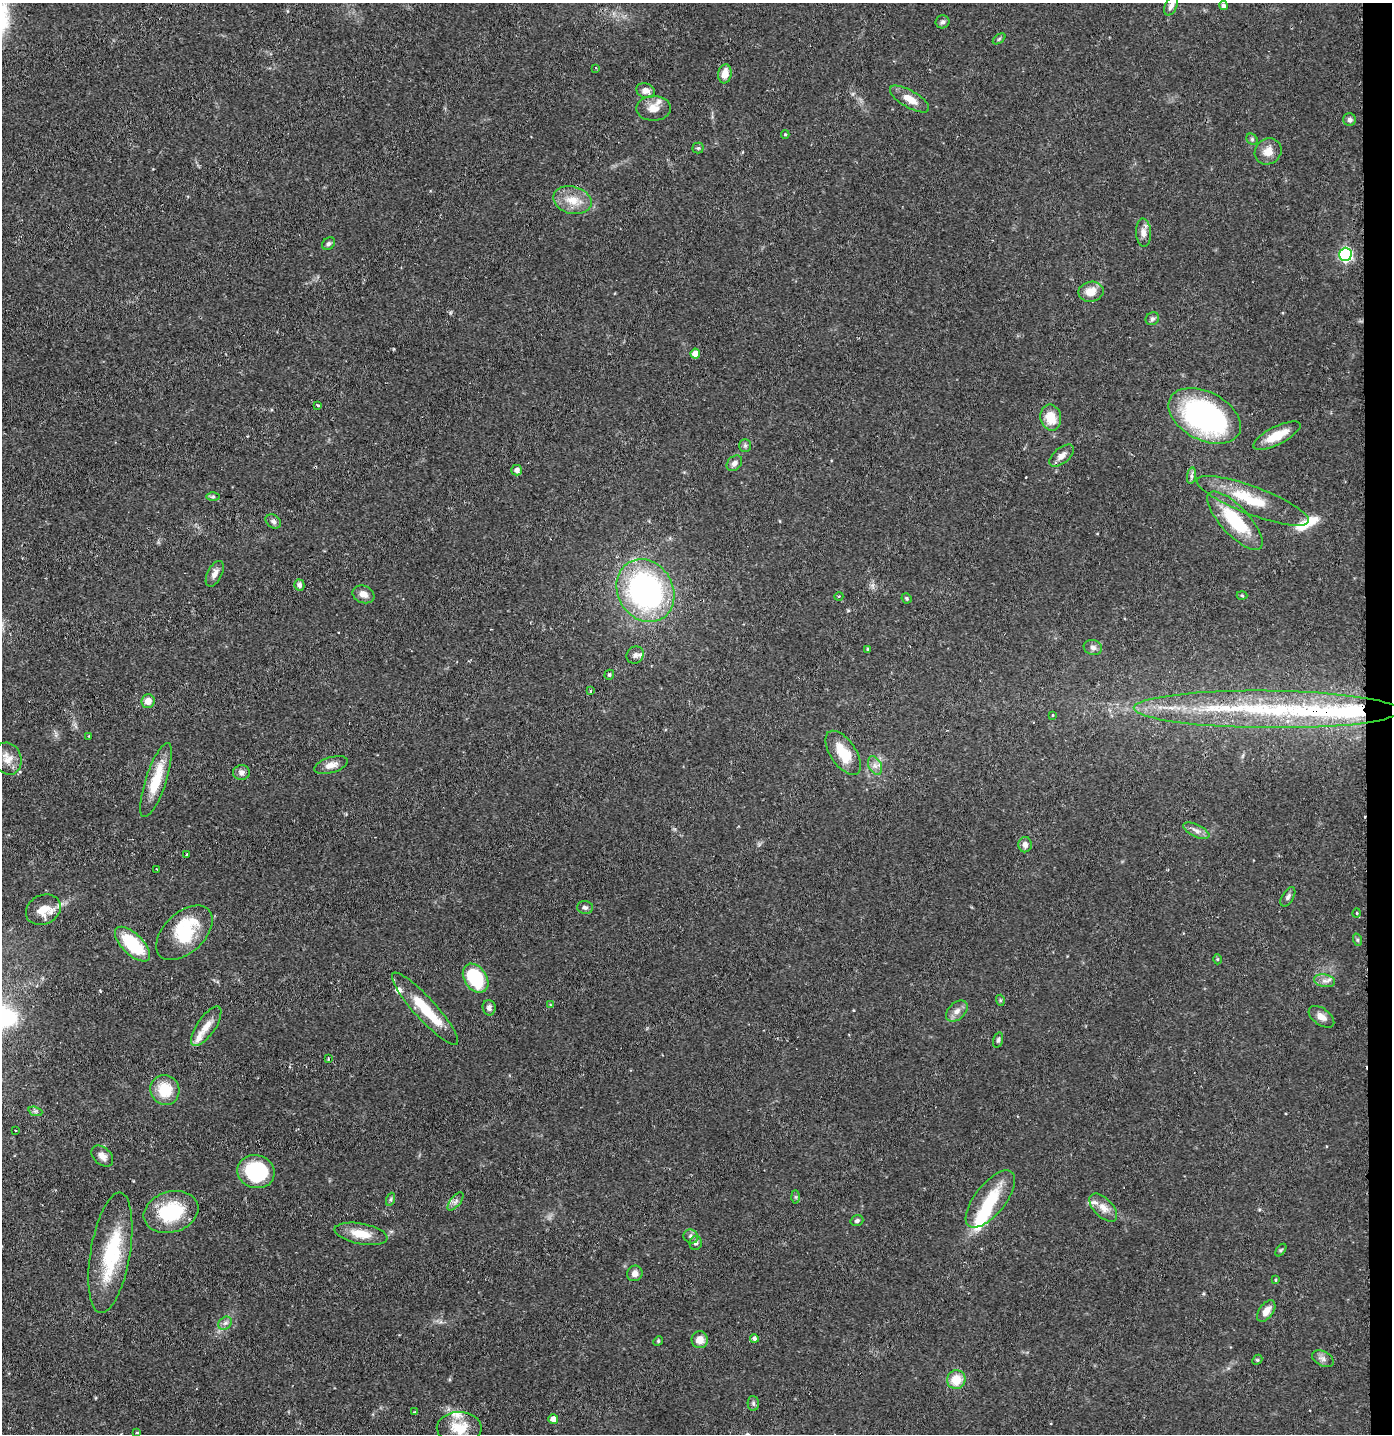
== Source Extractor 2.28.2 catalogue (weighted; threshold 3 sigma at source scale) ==
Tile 6 of 3 x 3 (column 3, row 2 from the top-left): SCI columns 2861-4250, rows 1441-2872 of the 4332 x 4304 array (HDU 1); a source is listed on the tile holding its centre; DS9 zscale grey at full resolution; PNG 1394 x 1436 px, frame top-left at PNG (2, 3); each listed source drawn as its Kron ellipse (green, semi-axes under 4 px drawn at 4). Shown black and unused: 2% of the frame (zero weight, under 2 of 3 exposures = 1% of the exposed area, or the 3 px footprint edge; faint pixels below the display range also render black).
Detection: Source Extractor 2.28.2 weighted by HDU 2 'WHT'; one run over the whole footprint, this tile lists its part. Background 0.131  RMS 0.0054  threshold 0.0245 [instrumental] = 3 sigma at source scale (4.5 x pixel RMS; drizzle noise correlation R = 1.50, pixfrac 1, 0.05/0.05 arcsec/px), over >= 5 px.
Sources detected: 127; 3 inside a brighter object's white glare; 1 cosmic-ray / hot-pixel residue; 1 long thin detection or spike segment (spike, bleed or trail) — neither listed nor drawn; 11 inside a brighter listed object's ellipse — not listed separately; the other 111 listed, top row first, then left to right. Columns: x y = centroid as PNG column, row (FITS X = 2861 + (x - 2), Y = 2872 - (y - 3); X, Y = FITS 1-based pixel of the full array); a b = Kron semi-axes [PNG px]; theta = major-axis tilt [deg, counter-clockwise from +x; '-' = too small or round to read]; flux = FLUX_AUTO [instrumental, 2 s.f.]
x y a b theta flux
1171 6 10 6 64 2.5
1224 6 4 4 - 1.6
943 22 7 6 - 1.3
999 39 7 4 37 0.82
596 68 3 3 - 0.68
725 74 9 6 82 6.1
646 91 9 7 -20 3.4
909 99 22 8 -30 7
653 108 17 12 0 5.7
1349 120 6 6 - 1.5
785 134 4 4 - 0.62
1252 139 6 5 - 0.84
698 148 5 5 - 0.85
1268 151 14 12 39 5.7
572 200 19 13 -14 9.6
1143 233 14 7 -87 3.3
329 244 7 5 43 1.2
1345 254 6 6 - 83
1091 292 12 10 10 7.1
1152 319 7 6 - 1.4
695 354 5 4 - 6.7
318 405 4 3 - 0.55
1205 416 39 24 -27 120
1051 418 13 10 -78 9.4
1277 436 26 9 26 11
745 445 6 5 - 1.1
1062 456 15 7 40 3.9
734 463 9 6 46 2.4
517 470 5 5 - 2.3
1192 476 8 4 82 1.4
213 497 6 4 0 0.96
1253 501 59 14 -21 22
273 521 8 6 -33 1.7
1235 521 37 14 -47 30
215 574 14 7 62 3.2
299 585 5 5 - 1.9
645 591 33 27 -60 130
363 594 11 8 -21 4.1
839 596 4 3 - 0.47
1242 596 5 3 - 0.59
906 598 5 4 - 0.86
1093 647 9 7 -18 2.1
867 649 3 3 - 0.71
635 655 9 8 - 2.3
609 675 5 4 - 0.89
590 691 3 2 - 0.49
148 701 7 6 - 4.9
1267 709 133 19 -1 90
1053 715 3 2 - 0.54
88 736 4 3 - 0.6
843 753 25 12 -56 15
8 759 16 13 -66 6
331 765 17 7 16 4.5
875 766 10 6 -62 2.5
241 773 8 7 - 2.3
156 780 39 10 71 18
1196 831 14 6 -25 2.9
1025 845 8 6 89 2.8
187 855 3 2 - 0.71
157 869 3 2 - 0.47
1288 897 11 5 58 1.7
585 907 8 6 -3 1.5
43 910 18 14 27 9.3
1357 913 5 3 - 0.51
184 933 33 20 43 25
1358 940 6 4 -71 0.73
133 944 22 10 -44 27
1217 959 5 3 - 0.53
476 978 16 11 -55 34
1324 981 10 6 -11 2.4
1000 1000 5 3 - 0.59
550 1004 3 3 - 0.57
489 1008 8 6 -87 2
425 1009 48 11 -48 20
957 1011 12 8 43 3.3
1321 1017 14 8 -35 3.8
206 1026 23 9 55 6.4
998 1040 8 4 74 1
328 1059 3 2 - 0.65
165 1090 15 14 - 15
35 1111 7 4 -18 1.2
15 1130 3 2 - 0.6
102 1156 12 8 -42 3.5
256 1172 19 16 -17 42
795 1197 6 4 -88 0.87
391 1199 7 4 71 0.92
990 1199 35 15 51 19
455 1201 11 5 51 1.9
1103 1208 17 9 -46 5.1
171 1212 28 20 17 31
857 1221 6 5 - 1.2
361 1234 26 10 -11 9.8
691 1236 7 6 - 1.7
696 1243 7 6 - 1.4
1281 1250 7 4 53 0.76
110 1253 61 20 80 40
635 1273 8 7 - 3.2
1276 1280 3 3 - 1.4
1266 1311 12 7 55 4.3
225 1323 7 6 - 1.6
754 1338 4 4 - 1.3
700 1340 8 8 - 5.2
658 1341 5 4 - 0.64
1323 1359 11 7 -27 2.3
1257 1360 6 4 43 0.67
956 1380 9 9 - 9.9
753 1403 7 5 -89 1.1
415 1412 4 3 - 0.77
553 1419 5 5 - 4
459 1428 22 16 0 13
137 1432 3 3 - 0.75
Isophote crosses this tile's border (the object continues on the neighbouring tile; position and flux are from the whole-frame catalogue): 1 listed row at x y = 459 1428